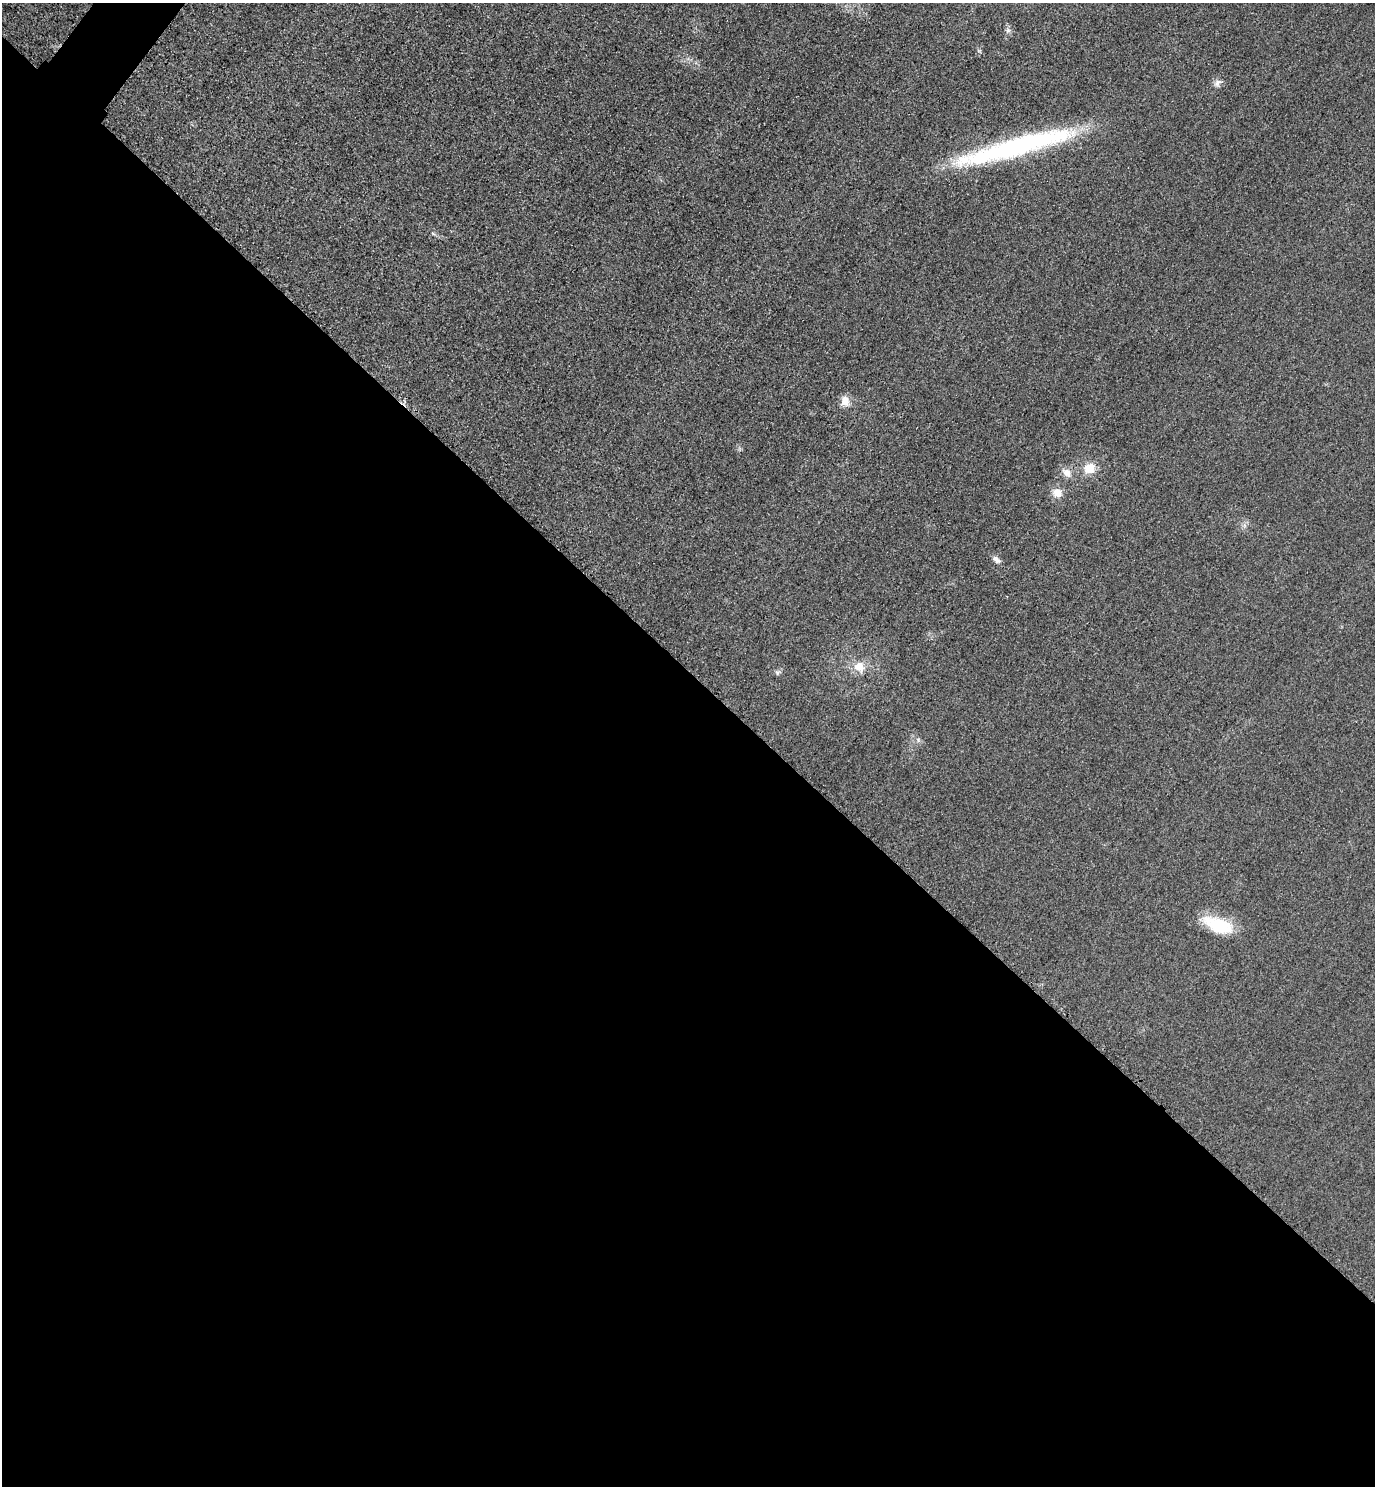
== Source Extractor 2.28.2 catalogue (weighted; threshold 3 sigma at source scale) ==
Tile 14 of 4 x 4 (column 2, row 4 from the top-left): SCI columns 1697-3069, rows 30-1513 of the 5996 x 5993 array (HDU 1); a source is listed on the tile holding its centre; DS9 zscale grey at full resolution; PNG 1377 x 1488 px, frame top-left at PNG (2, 3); no overlay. Shown black and unused: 55% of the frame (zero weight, under 3 of 4 exposures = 3% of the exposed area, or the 3 px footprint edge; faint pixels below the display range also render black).
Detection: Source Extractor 2.28.2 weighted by HDU 2 'WHT'; one run over the whole footprint, this tile lists its part. Background 0.0504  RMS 0.017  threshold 0.0749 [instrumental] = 3 sigma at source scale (4.5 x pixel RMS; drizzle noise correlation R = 1.50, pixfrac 1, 0.05/0.05 arcsec/px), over >= 5 px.
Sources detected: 12; all 12 listed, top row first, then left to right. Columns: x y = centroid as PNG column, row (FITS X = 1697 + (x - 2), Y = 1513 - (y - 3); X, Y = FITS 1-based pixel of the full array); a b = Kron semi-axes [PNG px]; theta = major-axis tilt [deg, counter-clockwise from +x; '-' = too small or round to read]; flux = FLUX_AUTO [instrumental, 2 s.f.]
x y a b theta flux
1008 30 7 6 - 4.5
1217 83 12 8 50 8
1016 147 131 17 15 360
845 401 14 10 -84 15
1089 468 13 12 - 26
1067 472 13 9 -36 13
1057 493 12 11 - 16
996 559 13 6 -37 7.1
859 667 14 12 -34 23
777 672 7 7 - 4.1
918 740 6 6 - 4.2
1218 925 37 16 -21 70